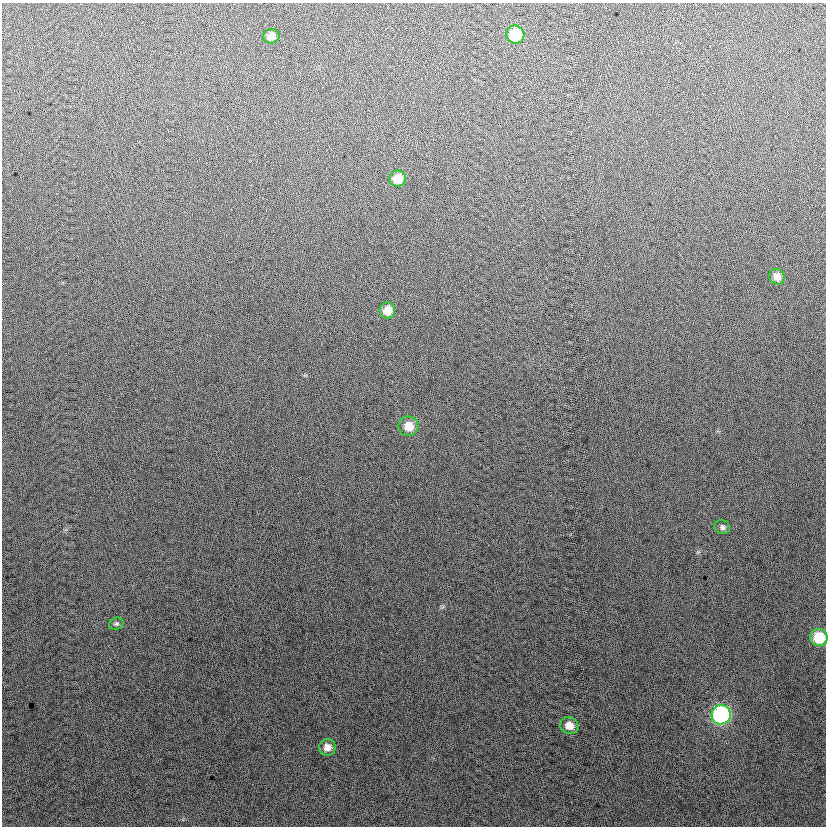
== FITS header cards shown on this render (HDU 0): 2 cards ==
NAXIS1  =                  824
NAXIS2  =                  824

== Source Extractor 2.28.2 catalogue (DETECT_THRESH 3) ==
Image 824 x 824 px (HDU 0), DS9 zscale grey, 1 PNG px = 1 image px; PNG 828 x 828 px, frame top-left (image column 1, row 824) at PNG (2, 3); each listed source drawn as its Kron ellipse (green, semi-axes under 4 px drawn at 4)
Background 12.4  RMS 13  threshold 40.5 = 3 sigma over >= 5 px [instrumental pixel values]
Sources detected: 12; all 12 listed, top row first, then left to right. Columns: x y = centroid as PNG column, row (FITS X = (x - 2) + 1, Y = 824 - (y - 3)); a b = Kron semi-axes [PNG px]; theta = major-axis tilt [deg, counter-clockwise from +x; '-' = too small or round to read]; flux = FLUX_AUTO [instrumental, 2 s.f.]
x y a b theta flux
515 35 9 9 - 36000
271 36 8 7 - 7000
397 178 8 8 - 15000
777 277 8 7 - 7500
387 310 8 8 - 12000
409 426 10 10 - 13000
722 527 8 7 - 2900
116 624 7 6 - 1900
819 637 9 8 - 32000
721 715 9 9 - 160000
569 726 9 8 - 11000
327 747 8 8 - 7200
At the frame edge (FLAGS 8, measured only in part): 1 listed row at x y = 819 637